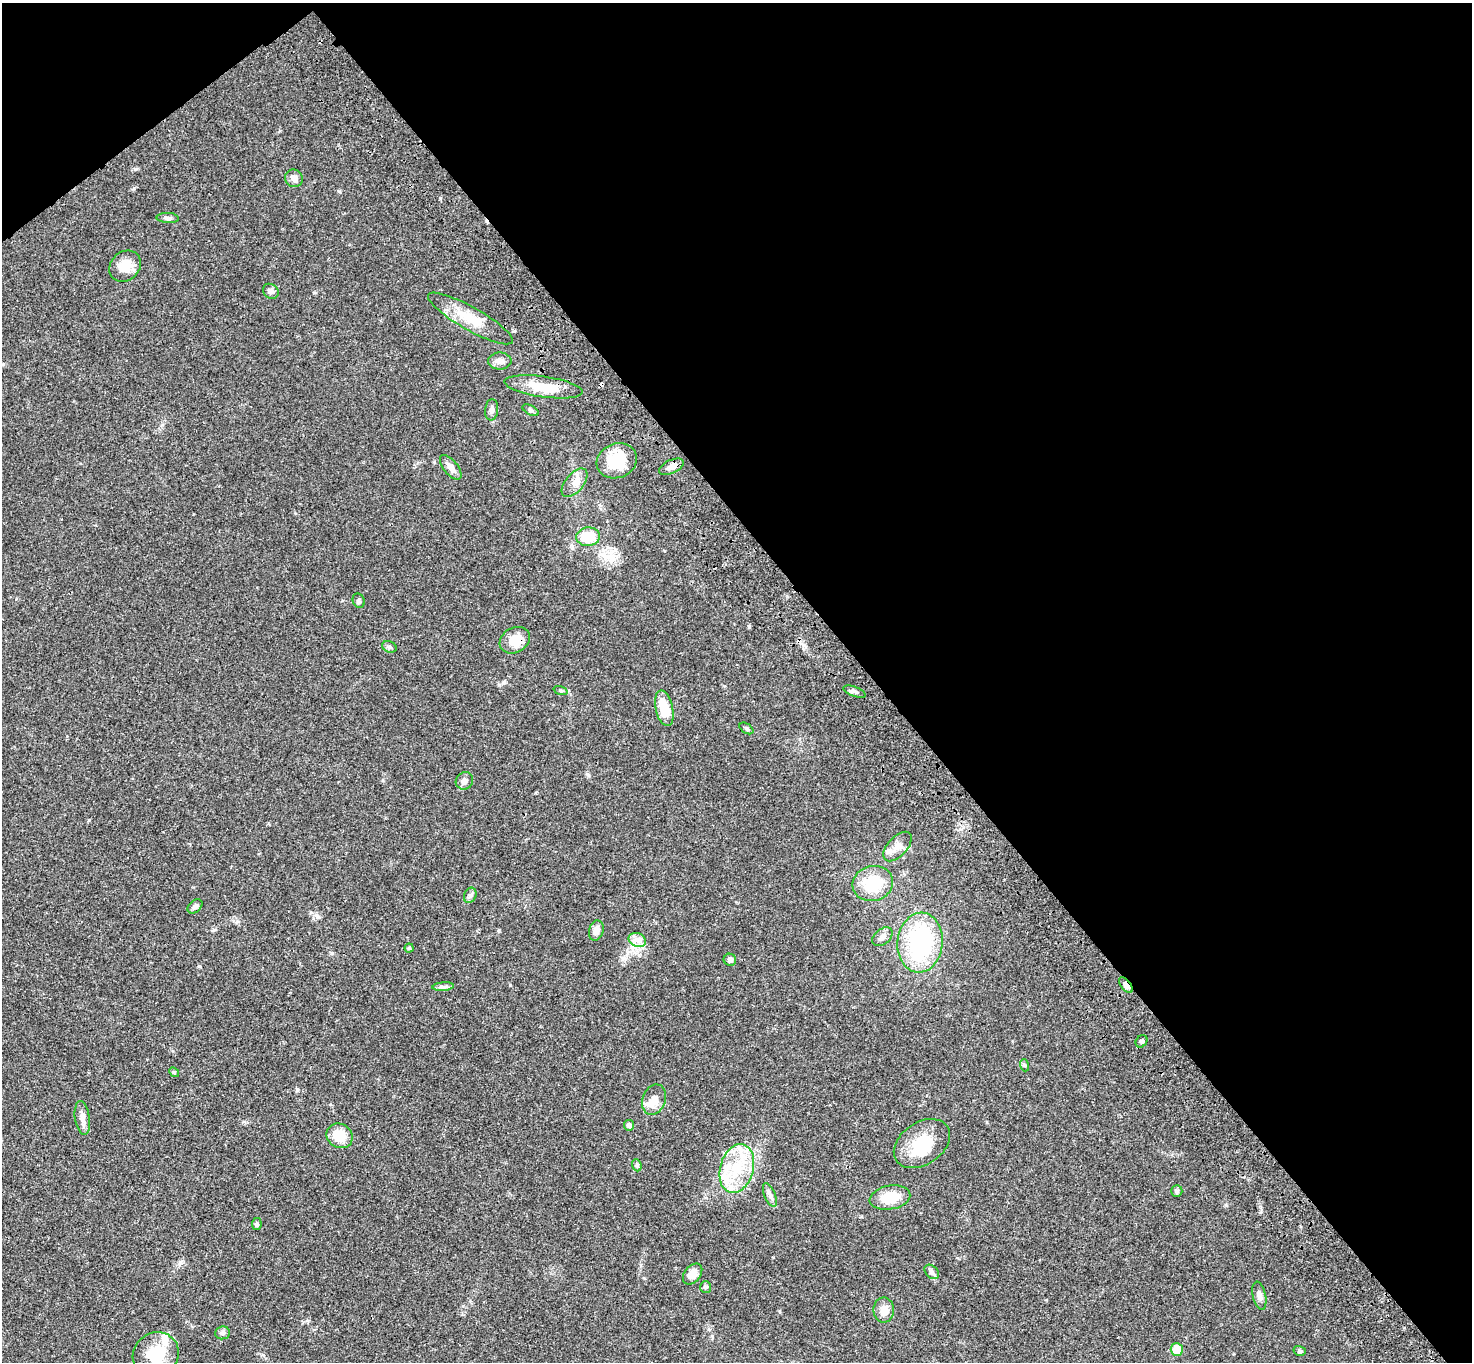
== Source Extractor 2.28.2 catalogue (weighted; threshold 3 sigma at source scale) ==
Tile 3 of 4 x 4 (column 3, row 1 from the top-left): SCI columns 3050-4519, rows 4463-5822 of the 6094 x 6064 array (HDU 1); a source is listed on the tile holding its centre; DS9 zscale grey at full resolution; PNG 1474 x 1364 px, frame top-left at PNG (2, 3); each listed source drawn as its Kron ellipse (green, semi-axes under 4 px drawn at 4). Shown black and unused: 42% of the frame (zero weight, under 3 of 4 exposures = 6% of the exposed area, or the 3 px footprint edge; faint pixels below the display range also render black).
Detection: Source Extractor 2.28.2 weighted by HDU 2 'WHT'; one run over the whole footprint, this tile lists its part. Background 0.0463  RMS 0.0052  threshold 0.0236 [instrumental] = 3 sigma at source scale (4.5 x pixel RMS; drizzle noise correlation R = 1.50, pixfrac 1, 0.05/0.05 arcsec/px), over >= 5 px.
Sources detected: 64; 1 cosmic-ray / hot-pixel residue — neither listed nor drawn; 6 inside a brighter listed object's ellipse — not listed separately; the other 57 listed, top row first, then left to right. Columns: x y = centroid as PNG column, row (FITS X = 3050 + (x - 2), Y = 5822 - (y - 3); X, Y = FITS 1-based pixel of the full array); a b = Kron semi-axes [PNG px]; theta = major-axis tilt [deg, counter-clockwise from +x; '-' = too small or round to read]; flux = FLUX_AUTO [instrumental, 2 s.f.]
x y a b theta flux
294 178 9 8 - 2.5
168 218 11 5 -4 1.4
125 266 17 14 43 6.9
271 291 8 7 - 1.8
470 318 48 11 -30 13
500 361 11 8 -1 2.7
543 387 39 10 -8 13
492 410 10 6 83 1.7
530 410 9 4 -27 0.92
617 461 20 17 22 18
451 467 15 7 -51 2.9
671 467 13 6 25 3.2
575 483 17 9 50 4.1
588 537 12 9 5 13
359 601 7 6 - 0.95
515 640 16 12 29 8.1
389 647 7 5 -21 1
560 690 7 3 -19 0.67
854 692 12 5 -21 1.4
664 708 18 8 -77 13
746 728 8 4 -35 0.9
464 781 9 8 - 2.2
897 846 18 9 47 4.4
873 883 20 17 14 19
470 895 8 6 69 1.2
195 906 8 5 40 1.4
596 930 10 7 75 3.4
882 937 11 7 39 2.3
637 940 9 6 -23 2.6
920 942 30 22 85 56
409 948 4 4 - 0.65
730 960 6 6 - 1.6
1126 985 9 5 -53 2.9
443 987 11 4 4 1.3
1141 1041 6 5 - 0.94
1024 1065 6 4 -71 0.68
174 1072 5 4 - 0.61
654 1100 15 11 69 4.2
82 1118 17 7 -82 3.3
629 1125 5 5 - 1.8
340 1136 13 12 - 9.7
922 1144 31 21 34 18
637 1165 6 4 -70 0.71
737 1169 25 16 74 20
1177 1191 6 5 - 0.87
770 1195 12 5 -67 1.9
890 1198 20 12 10 12
257 1224 6 5 - 0.99
932 1272 8 6 -44 1.3
693 1274 12 8 51 3.8
706 1287 6 5 - 0.79
1259 1296 14 6 -78 2
884 1310 12 10 88 4.1
222 1333 7 6 - 1.3
1177 1349 6 6 - 9.9
1300 1351 6 5 - 0.85
156 1355 24 21 35 16
Overlapping masked pixels (flux is a lower limit): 2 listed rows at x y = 515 640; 1126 985
Isophote crosses this tile's border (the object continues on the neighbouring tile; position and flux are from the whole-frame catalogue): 1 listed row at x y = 156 1355
Unlisted compact peaks at least as high as the median listed source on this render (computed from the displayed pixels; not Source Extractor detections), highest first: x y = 134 188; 749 626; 135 169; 440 198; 510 985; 499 930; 318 917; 1226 1205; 339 191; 297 1089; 504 682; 180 1262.